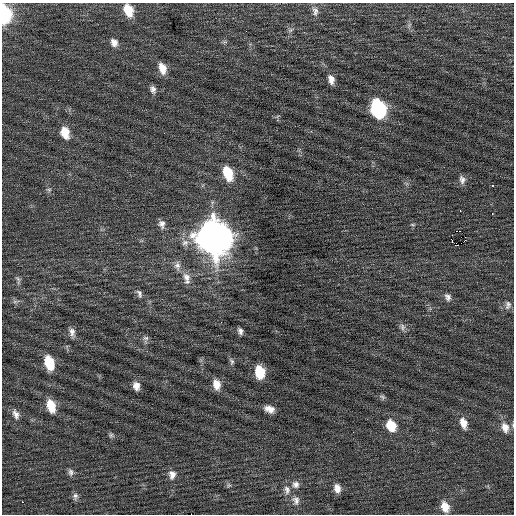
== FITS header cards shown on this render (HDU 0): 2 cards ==
NAXIS1  =                  512 / Axis length
NAXIS2  =                  512 / Axis length

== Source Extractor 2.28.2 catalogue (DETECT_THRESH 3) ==
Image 512 x 512 px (HDU 0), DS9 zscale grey, 1 PNG px = 1 image px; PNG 516 x 516 px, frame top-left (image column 1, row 512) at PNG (2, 3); no overlay
Background 0.0229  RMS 0.72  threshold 2.15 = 3 sigma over >= 5 px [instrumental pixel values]
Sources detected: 62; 1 with non-positive FLUX_AUTO (blend fragments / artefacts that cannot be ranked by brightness) is not listed; the other 61 listed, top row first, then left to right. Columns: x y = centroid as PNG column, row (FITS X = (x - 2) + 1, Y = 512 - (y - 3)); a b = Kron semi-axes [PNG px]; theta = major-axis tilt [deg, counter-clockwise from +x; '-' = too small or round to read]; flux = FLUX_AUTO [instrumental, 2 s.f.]
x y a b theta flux
128 10 12 8 -69 1100
315 11 13 8 -80 250
4 14 12 7 -86 5600
290 30 8 5 36 110
114 42 10 8 -59 300
225 42 7 4 -18 79
162 68 12 8 -73 570
331 79 10 6 -76 310
153 89 9 6 -70 200
378 108 13 9 -71 6900
65 133 13 9 -74 760
164 133 3 2 - 38
228 173 14 8 -69 1500
462 180 11 8 -82 230
493 186 3 3 - 47
49 190 7 5 -16 100
460 211 3 2 - 160
492 213 2 2 - 37
162 224 9 8 - 240
412 225 7 3 -9 59
460 231 2 2 - 1500
214 237 16 13 -67 84000
451 240 3 2 - 400
465 240 2 2 - 200
185 243 10 9 - 260
458 245 3 2 - 380
177 265 13 8 -90 250
187 278 17 9 -78 400
18 280 14 5 -72 150
139 293 10 6 -69 150
448 297 10 8 -64 200
15 302 7 4 0 100
508 305 11 8 82 200
402 327 11 7 -82 170
240 331 7 4 -70 170
72 332 13 7 -82 250
146 338 8 6 -1 130
232 361 10 6 -73 120
49 363 13 8 -74 1500
260 372 11 8 -81 1400
216 384 11 8 -81 510
136 386 9 7 -78 330
382 397 9 5 -21 100
51 406 14 8 -73 960
269 409 10 6 -18 360
16 414 14 7 -69 280
463 423 13 8 -72 460
391 425 11 9 -64 1100
505 427 14 10 -70 480
353 432 2 2 - 69
111 435 7 6 - 100
71 472 10 7 -83 160
172 475 11 9 -88 300
296 484 9 9 - 230
229 485 6 6 - 89
337 488 10 7 -78 330
287 490 13 8 -77 290
75 496 10 7 80 160
296 500 13 10 -66 300
22 502 2 2 - 200
445 507 12 9 -70 580
At the frame edge (FLAGS 8, measured only in part): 2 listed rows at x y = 4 14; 505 427
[1 non-positive-flux detection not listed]